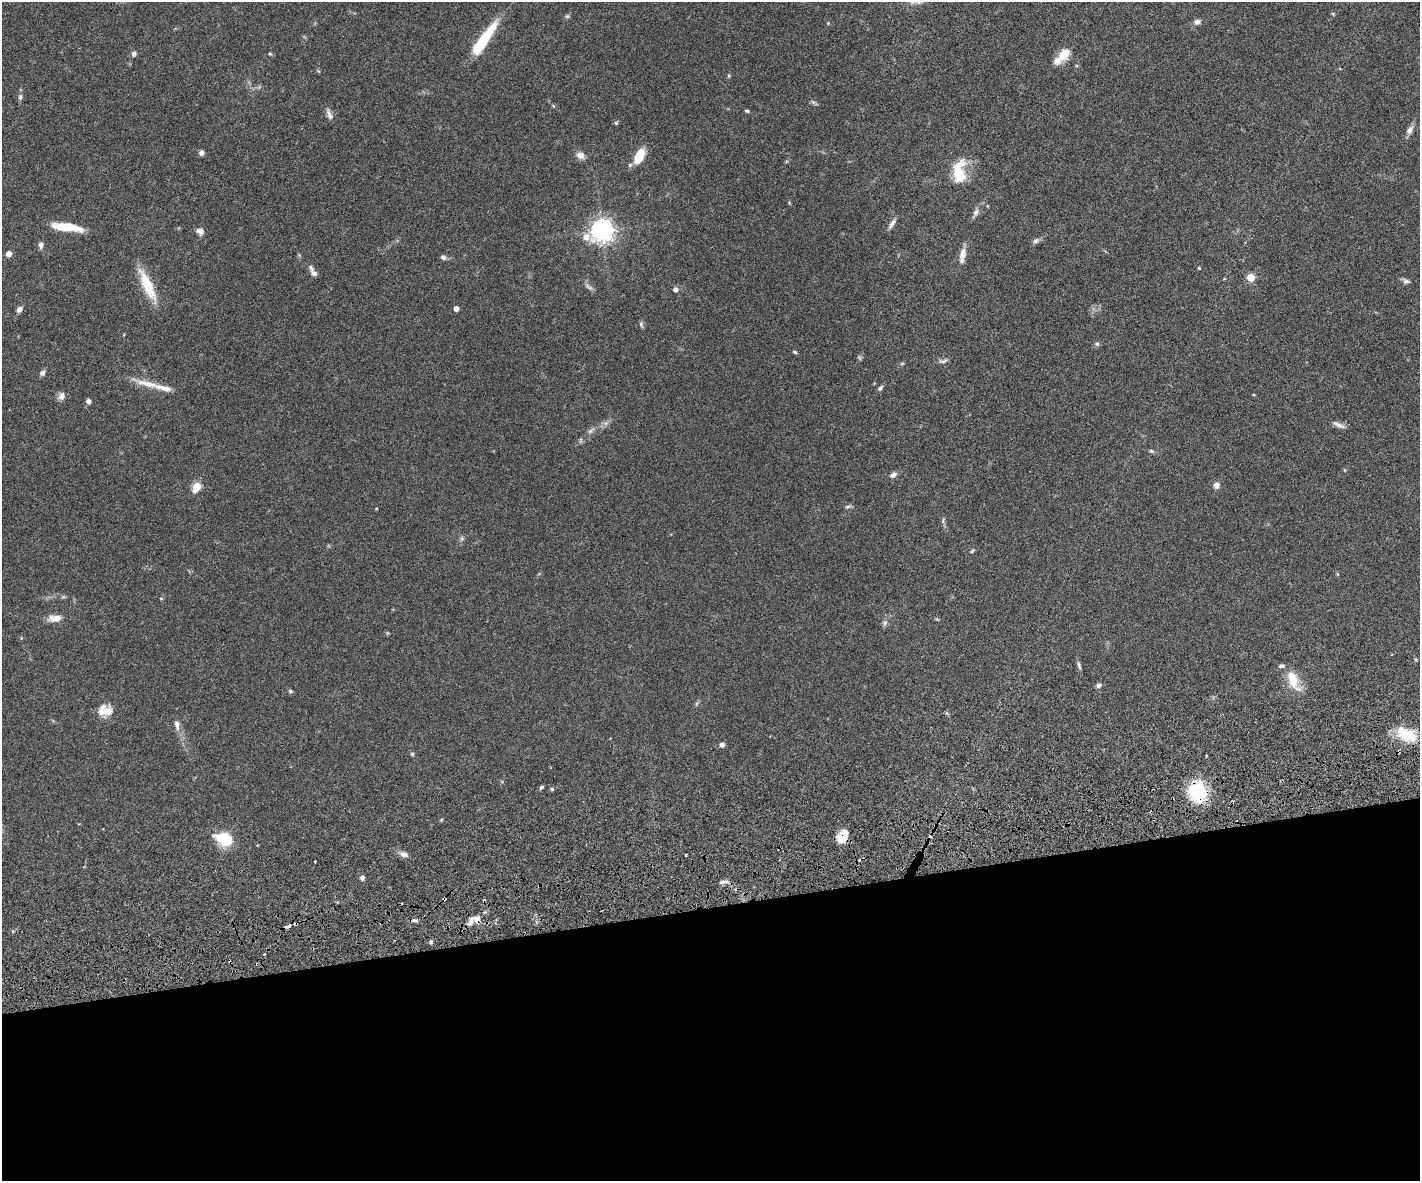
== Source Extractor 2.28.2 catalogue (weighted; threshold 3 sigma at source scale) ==
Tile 11 of 3 x 4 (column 2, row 4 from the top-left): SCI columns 1576-2993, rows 59-1237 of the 4677 x 4892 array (HDU 1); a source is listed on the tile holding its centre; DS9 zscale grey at full resolution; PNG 1422 x 1183 px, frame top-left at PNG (2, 2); no overlay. Shown black and unused: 23% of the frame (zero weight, under 3 of 6 exposures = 5% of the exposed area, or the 3 px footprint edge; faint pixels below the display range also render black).
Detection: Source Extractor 2.28.2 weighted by HDU 2 'WHT'; one run over the whole footprint, this tile lists its part. Background 0.0471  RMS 0.0026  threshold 0.0107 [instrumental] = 3 sigma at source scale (4.09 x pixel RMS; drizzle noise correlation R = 1.36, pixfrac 0.8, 0.05/0.05 arcsec/px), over >= 5 px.
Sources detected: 108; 3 too faint to see at this stretch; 1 inside a brighter object's white glare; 4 cosmic-ray / hot-pixel residue — not listed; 8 inside a brighter listed object's ellipse — not listed separately; the other 92 listed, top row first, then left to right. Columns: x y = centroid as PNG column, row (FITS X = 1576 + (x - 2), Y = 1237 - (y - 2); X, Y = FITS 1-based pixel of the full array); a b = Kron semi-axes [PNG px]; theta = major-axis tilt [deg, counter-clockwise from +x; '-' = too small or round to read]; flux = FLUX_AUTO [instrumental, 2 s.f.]
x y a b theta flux
1333 14 5 4 - 0.26
567 16 7 5 21 0.44
1197 22 8 6 12 1.1
828 23 4 4 - 0.21
484 40 46 10 56 11
1065 53 14 12 -13 2.5
134 54 6 5 - 0.78
270 54 5 4 - 0.28
729 76 5 3 - 0.26
20 97 9 6 81 0.64
814 102 12 4 -39 0.51
747 111 6 4 -11 0.37
329 114 15 6 -68 1.1
616 123 5 4 - 0.37
1410 130 13 8 61 1.3
201 153 5 5 - 0.94
580 155 10 8 -21 1.6
639 156 14 7 63 6.8
630 165 6 5 - 0.5
959 172 26 14 86 8.8
789 202 4 4 - 0.23
976 213 12 7 65 1.1
892 224 15 5 57 1.1
67 227 30 7 -7 7.5
200 231 11 8 -31 1.1
602 231 8 7 - 200
1036 241 8 6 33 0.7
41 245 7 6 - 1
9 253 6 5 - 1.5
963 254 16 8 76 2
443 257 7 5 -27 0.77
311 268 11 6 -59 0.85
1199 268 4 3 - 0.25
314 273 8 6 -14 0.9
1251 277 5 5 - 9.3
1406 281 10 6 -18 0.77
147 285 43 11 -65 7.3
589 287 13 5 -35 0.83
675 289 7 6 - 0.87
19 309 8 5 44 1.2
456 309 4 4 - 1.6
641 324 8 6 -75 0.52
1097 344 7 6 - 0.5
795 352 5 4 - 0.33
943 361 13 5 13 0.78
43 373 8 6 46 0.8
146 383 43 8 -15 4.1
880 388 7 5 45 0.59
61 396 10 8 69 1.3
88 401 5 5 - 0.86
1339 425 16 6 -18 1.2
591 431 12 5 45 0.87
1151 451 7 5 -26 0.43
893 475 8 6 35 1.1
1216 485 7 7 - 1.4
197 486 6 5 - 10
848 507 10 4 23 0.54
462 539 8 6 89 0.6
972 551 6 4 33 0.33
161 598 4 4 - 0.27
55 618 15 7 5 2.9
885 623 9 7 65 0.78
1415 659 5 3 - 0.28
1079 665 12 4 -76 0.64
1293 680 27 12 -67 5.8
1099 685 7 6 - 0.76
290 691 6 5 - 0.39
696 704 7 4 72 0.37
102 710 19 13 75 2.7
177 725 15 6 -80 1.4
1408 735 27 15 -11 7.2
722 745 6 5 - 0.8
1399 751 5 2 - 0.35
412 754 5 5 - 0.34
541 787 6 3 45 0.46
552 789 4 4 - 0.48
1197 792 16 13 -82 21
441 820 5 3 - 0.24
843 837 14 9 67 4.8
224 839 17 11 -17 9.5
404 855 12 6 -15 1.1
686 855 3 2 - 0.24
315 862 3 2 - 0.26
362 878 6 5 - 0.83
722 882 10 5 2 0.82
444 899 3 3 - 0.3
415 920 8 4 -8 0.55
477 920 10 8 -80 1.5
288 926 7 3 30 0.89
13 931 5 3 - 0.29
431 942 5 4 - 0.45
230 962 4 3 - 0.23
Overlapping masked pixels (flux is a lower limit): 7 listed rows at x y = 1399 751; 1197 792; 843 837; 722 882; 444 899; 477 920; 230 962